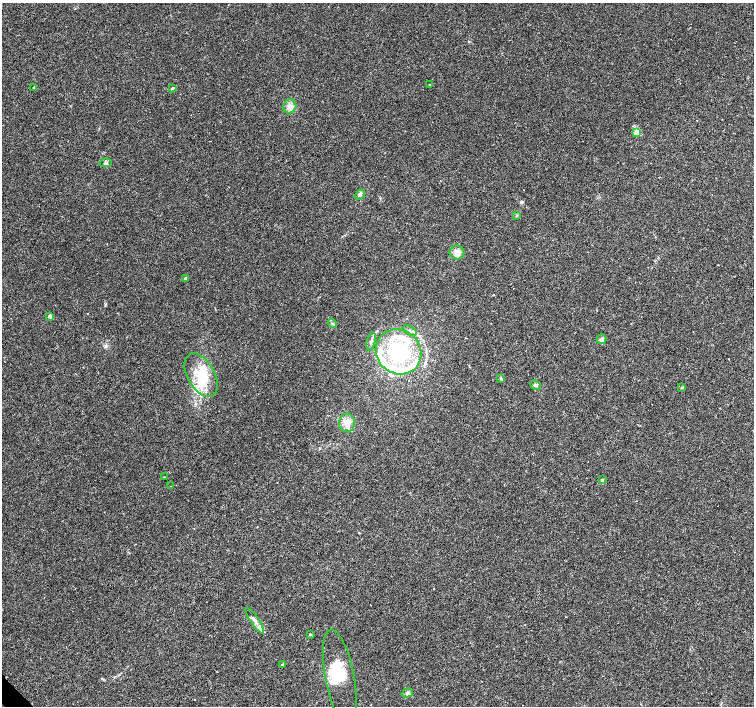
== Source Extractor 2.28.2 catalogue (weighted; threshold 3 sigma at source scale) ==
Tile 7 of 4 x 4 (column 3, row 2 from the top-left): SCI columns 3009-4512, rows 2965-4372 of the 6022 x 5995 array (HDU 1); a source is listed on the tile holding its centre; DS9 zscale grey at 2 x 2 block average (1 PNG px = mean of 2 x 2 image px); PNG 756 x 708 px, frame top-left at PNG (2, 3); each listed source drawn as its Kron ellipse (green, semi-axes under 4 px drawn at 4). Shown black and unused: <1% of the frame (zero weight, under 3 of 4 exposures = <1% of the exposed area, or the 3 px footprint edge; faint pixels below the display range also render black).
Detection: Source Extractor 2.28.2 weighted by HDU 2 'WHT'; one run over the whole footprint, this tile lists its part. Background 0.00756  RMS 0.0021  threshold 0.00959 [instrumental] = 3 sigma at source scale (4.5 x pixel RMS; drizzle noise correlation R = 1.50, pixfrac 1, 0.0396/0.0396 arcsec/px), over >= 5 px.
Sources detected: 38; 2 inside a brighter object's white glare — neither listed nor drawn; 7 inside a brighter listed object's ellipse — not listed separately; the other 29 listed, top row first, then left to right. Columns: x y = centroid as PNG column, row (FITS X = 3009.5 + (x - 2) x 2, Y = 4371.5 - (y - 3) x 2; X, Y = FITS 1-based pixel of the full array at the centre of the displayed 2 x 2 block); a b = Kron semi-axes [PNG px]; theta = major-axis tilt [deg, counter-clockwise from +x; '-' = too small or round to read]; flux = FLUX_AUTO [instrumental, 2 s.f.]
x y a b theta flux
429 84 2 2 - 0.25
34 87 3 2 - 1.4
172 88 4 3 - 0.63
290 106 7 6 - 2.4
637 132 3 3 - 14
105 163 6 3 8 0.93
360 195 6 3 42 1.1
517 215 3 3 - 0.38
457 252 7 7 - 3.5
185 278 3 2 - 0.89
50 316 2 2 - 5
332 323 5 3 - 0.86
410 331 8 3 -26 1.1
601 339 5 4 - 1.8
371 341 9 3 76 1.3
399 352 24 21 -41 37
201 375 24 13 -61 15
501 379 4 3 - 0.58
535 385 6 4 -31 1.1
682 387 3 2 - 0.36
347 423 9 8 - 4
164 477 2 2 - 0.31
602 480 4 3 - 0.7
171 486 2 2 - 0.17
255 620 15 4 -56 3
310 634 3 2 - 0.35
282 664 2 2 - 0.68
340 677 48 14 -79 14
407 693 6 4 18 1
Diffuse or blended objects may show on this block-average render without a row.